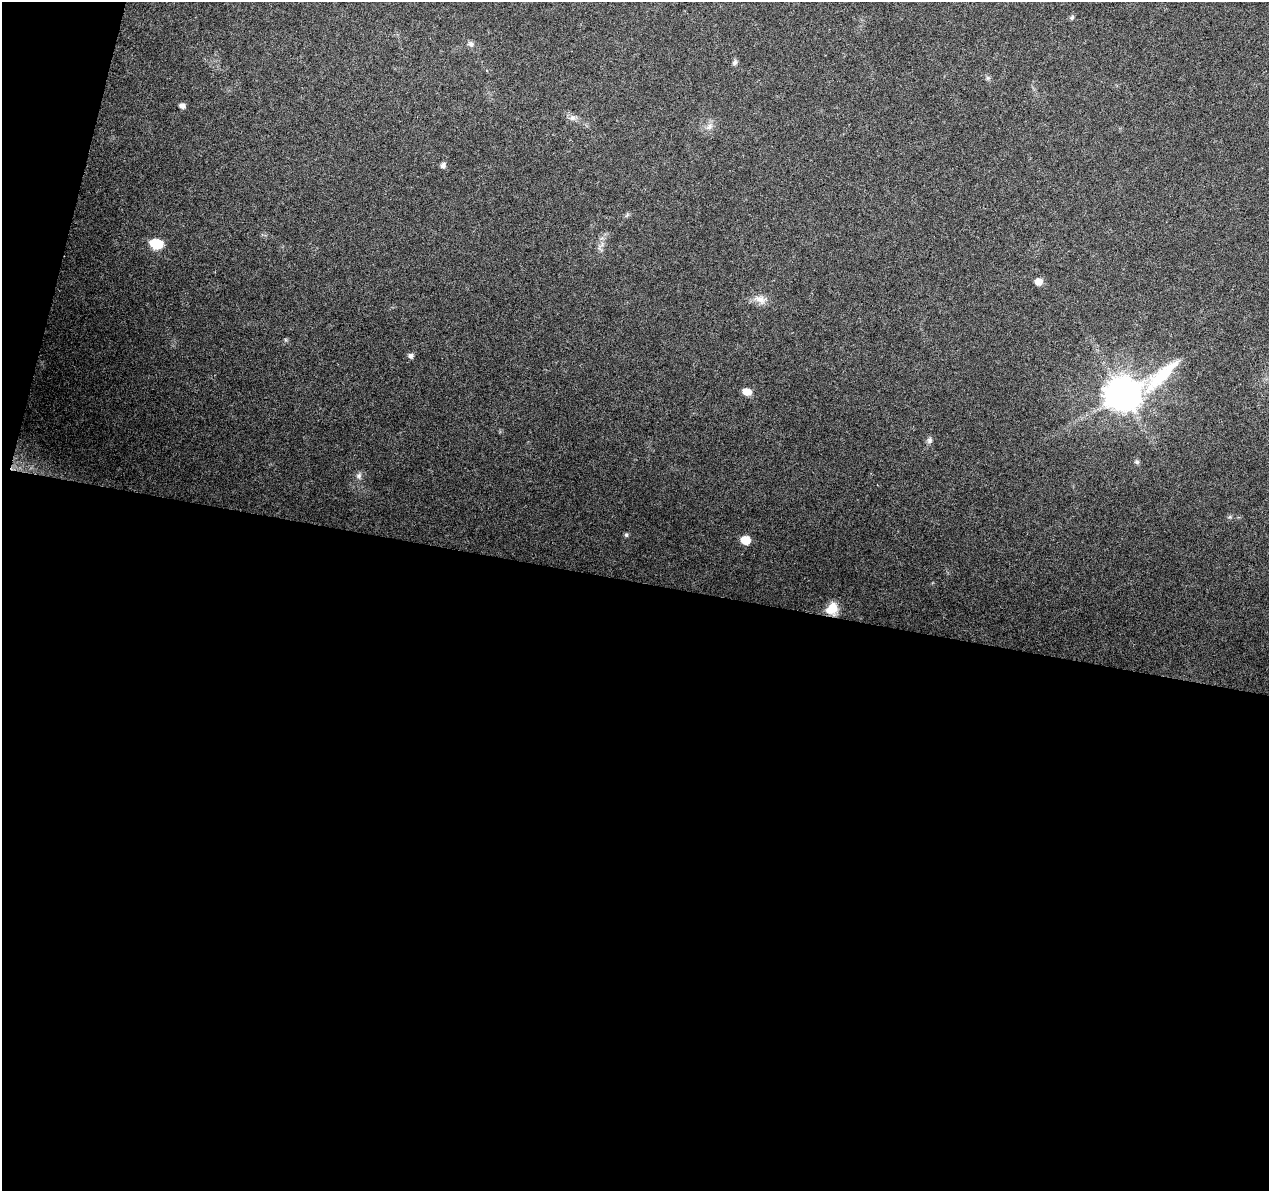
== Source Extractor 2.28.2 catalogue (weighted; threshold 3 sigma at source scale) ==
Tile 13 of 4 x 4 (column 1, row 4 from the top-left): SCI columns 7-1273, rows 284-1472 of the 5074 x 5261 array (HDU 1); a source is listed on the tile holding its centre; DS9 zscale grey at full resolution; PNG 1271 x 1193 px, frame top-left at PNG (2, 2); no overlay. Shown black and unused: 53% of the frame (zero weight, under 3 of 6 exposures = <1% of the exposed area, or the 3 px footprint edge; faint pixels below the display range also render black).
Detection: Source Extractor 2.28.2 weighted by HDU 2 'WHT'; one run over the whole footprint, this tile lists its part. Background 0.0432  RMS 0.0035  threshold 0.0145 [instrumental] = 3 sigma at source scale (4.09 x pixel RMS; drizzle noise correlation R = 1.36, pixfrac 0.8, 0.0396/0.0396 arcsec/px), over >= 5 px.
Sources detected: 21; all 21 listed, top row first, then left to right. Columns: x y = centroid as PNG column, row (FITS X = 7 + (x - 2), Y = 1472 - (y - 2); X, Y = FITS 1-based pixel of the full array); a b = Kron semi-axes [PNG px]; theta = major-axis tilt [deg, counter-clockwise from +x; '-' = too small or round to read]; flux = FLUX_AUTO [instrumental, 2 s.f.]
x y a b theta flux
1072 17 6 5 - 0.63
471 44 8 7 - 1
735 62 8 6 57 0.77
988 78 6 5 - 0.62
182 106 6 5 - 1.2
573 118 9 6 -13 1.3
709 127 11 7 38 1.7
443 165 6 5 - 1.1
156 244 8 7 - 19
1038 282 7 6 - 3
760 299 19 11 -24 3.2
410 356 7 6 - 1
747 392 9 7 -20 2.9
1123 393 18 10 23 780
930 440 8 7 - 0.97
1137 462 7 6 - 0.68
359 476 8 7 - 1.2
1230 517 6 4 -44 0.49
626 535 6 5 - 0.6
745 540 7 6 - 8.5
832 609 15 13 59 5
Overlapping masked pixels (flux is a lower limit): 1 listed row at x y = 832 609